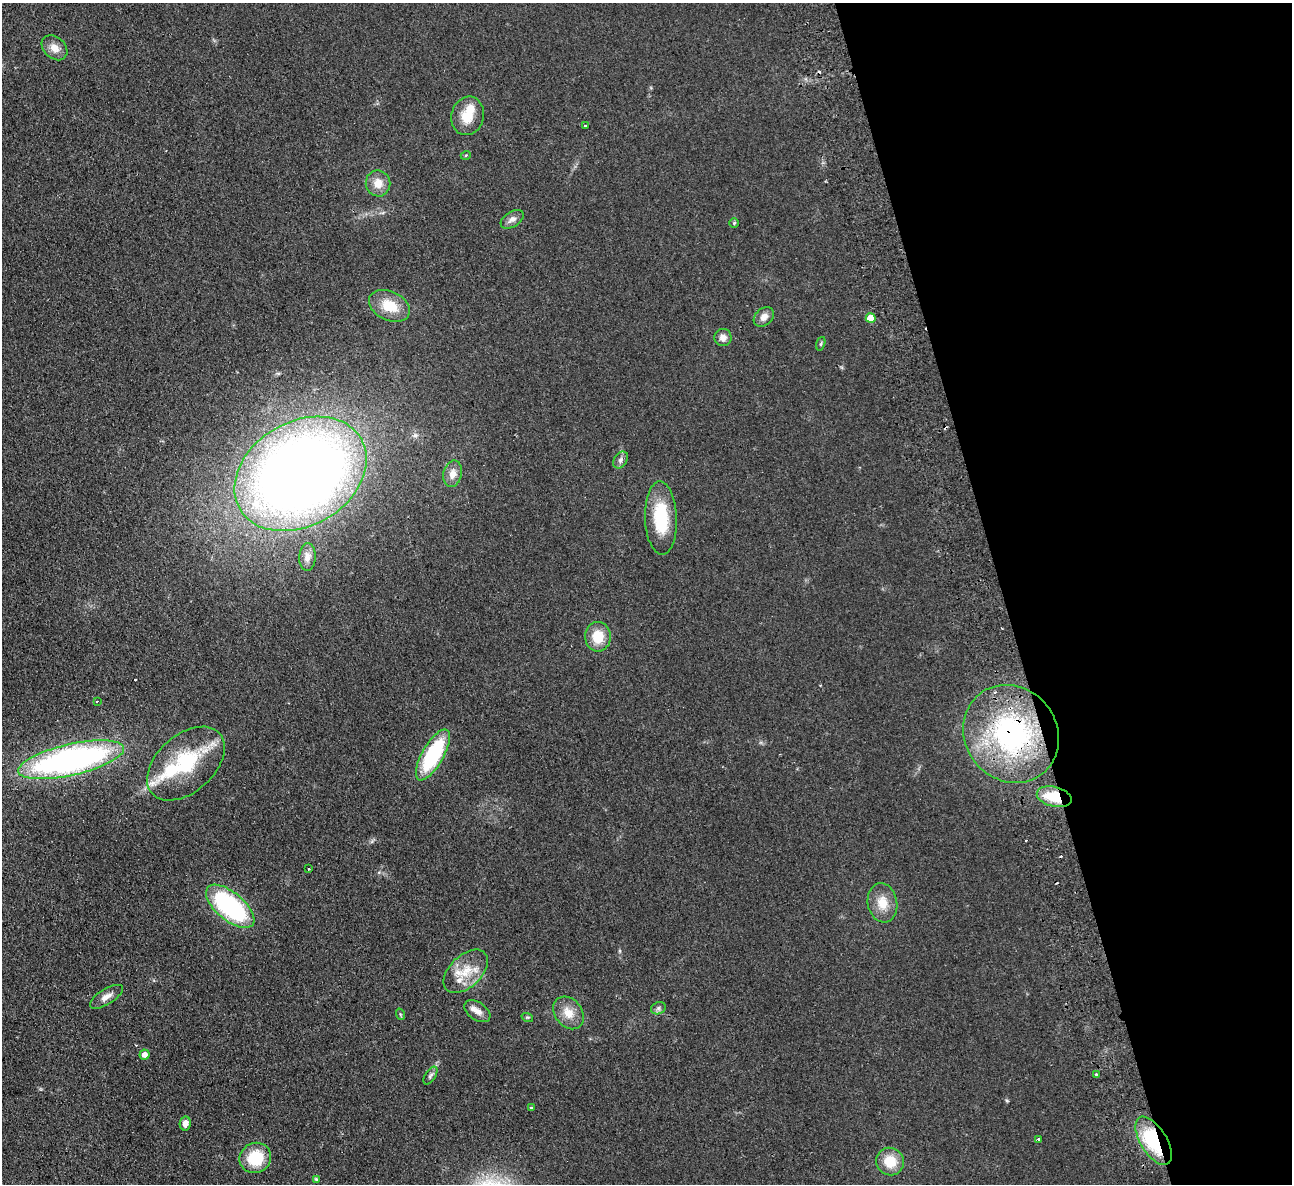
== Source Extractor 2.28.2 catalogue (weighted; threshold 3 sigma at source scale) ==
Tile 12 of 4 x 4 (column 4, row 3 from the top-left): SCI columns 3927-5216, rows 1466-2647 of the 5272 x 5176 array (HDU 1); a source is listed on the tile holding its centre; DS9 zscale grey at full resolution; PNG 1294 x 1186 px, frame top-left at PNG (2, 3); each listed source drawn as its Kron ellipse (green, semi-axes under 4 px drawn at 4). Shown black and unused: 22% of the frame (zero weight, under 2 of 3 exposures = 3% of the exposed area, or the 3 px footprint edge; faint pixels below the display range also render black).
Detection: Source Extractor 2.28.2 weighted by HDU 2 'WHT'; one run over the whole footprint, this tile lists its part. Background 0.0624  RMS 0.0095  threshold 0.0429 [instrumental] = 3 sigma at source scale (4.5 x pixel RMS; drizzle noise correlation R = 1.50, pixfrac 1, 0.05/0.05 arcsec/px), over >= 5 px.
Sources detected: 54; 1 inside a brighter object's white glare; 5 cosmic-ray / hot-pixel residue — neither listed nor drawn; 4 inside a brighter listed object's ellipse — not listed separately; the other 44 listed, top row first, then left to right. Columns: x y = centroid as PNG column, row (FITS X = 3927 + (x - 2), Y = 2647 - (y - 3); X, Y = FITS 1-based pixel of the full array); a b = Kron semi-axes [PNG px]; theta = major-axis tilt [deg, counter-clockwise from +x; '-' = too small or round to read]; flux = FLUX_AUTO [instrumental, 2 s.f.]
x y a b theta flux
54 48 14 10 -43 8.7
468 116 19 16 74 19
586 126 4 3 - 3.6
466 155 5 3 - 0.84
378 183 13 12 - 11
512 219 13 7 33 4.8
734 223 4 4 - 1
389 306 21 14 -25 22
764 317 11 8 42 6.1
871 318 5 5 - 15
723 337 8 8 - 5.9
821 344 7 4 71 1.4
620 460 9 6 55 3.1
301 474 70 52 31 1200
453 474 13 9 78 7.5
661 518 36 16 -88 46
307 557 14 8 87 5.8
598 637 15 12 -89 20
97 701 3 2 - 1.2
1011 734 51 46 -52 180
433 755 28 10 60 80
71 760 54 15 13 320
186 764 45 28 42 71
1054 797 18 10 -14 27
308 869 3 3 - 1.6
882 903 20 14 -80 16
230 906 29 14 -40 130
466 971 26 16 44 22
106 997 19 7 32 6.7
658 1008 7 6 - 2.5
477 1011 14 8 -34 6.7
568 1013 18 13 -52 13
400 1014 6 3 -72 1
527 1017 6 3 -17 1.1
145 1055 5 5 - 5.5
1096 1074 3 2 - 0.84
430 1076 10 5 58 2.4
531 1107 3 3 - 3.5
185 1123 7 5 78 5.5
1039 1140 3 3 - 2.4
1154 1141 27 13 -58 71
255 1158 16 15 - 34
890 1161 14 13 - 20
316 1179 4 4 - 1.2
Overlapping masked pixels (flux is a lower limit): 3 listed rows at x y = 1011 734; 1054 797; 1154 1141